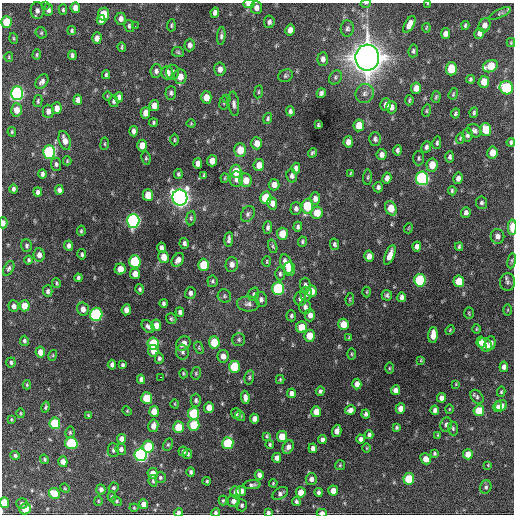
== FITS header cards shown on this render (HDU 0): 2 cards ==
NAXIS1  =                  512 / Axis length
NAXIS2  =                  512 / Axis length

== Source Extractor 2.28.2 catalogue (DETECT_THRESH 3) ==
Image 512 x 512 px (HDU 0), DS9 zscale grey, 1 PNG px = 1 image px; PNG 516 x 516 px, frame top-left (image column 1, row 512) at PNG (2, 3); each listed source drawn as its Kron ellipse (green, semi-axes under 4 px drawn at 4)
Background 1050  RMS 34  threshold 102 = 3 sigma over >= 5 px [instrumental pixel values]
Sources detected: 372; all 372 listed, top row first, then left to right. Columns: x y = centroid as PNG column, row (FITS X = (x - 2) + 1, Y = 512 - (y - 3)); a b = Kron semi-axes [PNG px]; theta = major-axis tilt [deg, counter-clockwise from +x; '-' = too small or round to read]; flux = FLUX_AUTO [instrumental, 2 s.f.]
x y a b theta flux
366 3 5 3 - 1.8e+03
428 3 4 3 - 1.6e+03
249 4 5 3 - 1.9e+04
45 5 2 2 - 1.9e+03
75 8 5 4 - 1.7e+04
256 8 6 5 - 1.2e+04
48 10 6 5 - 8.6e+03
63 10 5 4 - 3.3e+03
37 11 8 6 -89 8.9e+03
215 13 5 4 - 9.4e+03
500 13 12 4 26 4.9e+03
104 14 6 5 - 6.1e+04
121 19 6 5 - 1.1e+04
101 20 5 4 - 1.4e+04
7 22 6 5 - 6.4e+04
269 22 6 5 - 6.3e+03
409 24 9 4 60 1.7e+04
171 25 6 4 85 3.5e+03
465 25 4 3 - 3.8e+03
484 25 7 5 68 1.3e+04
129 26 6 5 - 4.8e+03
135 26 2 2 - 2.7e+03
426 28 5 3 - 2.4e+03
347 29 8 6 86 6.2e+03
290 30 5 5 - 1.5e+04
72 31 4 4 - 3.7e+03
41 33 6 5 - 3.4e+03
479 33 5 5 - 1.1e+04
445 34 5 4 - 1.3e+04
221 36 9 4 84 5.7e+03
14 38 6 3 -71 2.8e+03
97 38 6 4 89 1.2e+04
511 43 4 4 - 2.4e+03
190 45 6 5 - 9.3e+03
122 47 4 2 - 2.8e+03
413 51 6 5 - 4.0e+03
178 52 6 5 - 3.6e+03
37 55 5 4 - 2.8e+03
72 55 5 3 - 5.2e+03
9 57 5 4 - 2.5e+03
367 58 13 12 - 3.8e+06
323 59 7 5 87 9.1e+03
490 66 7 6 - 5.3e+04
220 69 7 5 85 1.3e+04
451 69 6 5 - 6.4e+04
156 71 7 5 86 7.3e+03
173 72 7 6 - 6.8e+03
167 73 7 6 - 2.1e+04
106 75 4 3 - 4.1e+03
180 76 7 6 - 2.3e+04
286 76 7 6 - 4.7e+03
335 77 8 6 56 5.6e+03
470 79 4 3 - 3.6e+03
42 81 8 5 54 9.0e+03
484 82 6 5 - 2.9e+04
416 88 5 5 - 1.9e+04
506 88 7 6 - 1.8e+05
259 92 6 3 82 3.0e+03
17 93 7 6 - 5.2e+05
171 93 7 5 88 5.6e+03
321 93 5 4 - 6.6e+03
365 93 10 9 - 1.2e+04
453 94 6 3 69 2.9e+03
107 96 5 3 - 2.0e+03
119 97 5 4 - 8.4e+03
206 97 6 5 - 2.4e+04
436 97 6 3 74 3.1e+03
226 99 4 3 - 2.2e+03
78 100 5 4 - 1.2e+04
409 100 5 3 - 2.9e+03
38 101 6 3 77 3.6e+03
114 101 6 4 -79 3.9e+03
224 103 7 3 82 2.7e+03
234 104 12 5 -84 7.8e+03
386 104 6 5 - 1.0e+04
154 106 5 5 - 1.8e+04
391 107 6 5 - 9.4e+03
57 108 6 5 - 1.7e+04
16 110 6 5 - 2.3e+04
48 111 6 5 - 1.1e+04
290 111 5 4 - 6.1e+03
426 111 6 4 74 3.0e+03
474 112 5 4 - 4.0e+03
145 113 6 4 88 1.8e+04
455 113 5 3 - 3.7e+03
268 118 6 4 72 3.9e+03
153 123 4 3 - 3.7e+03
191 123 4 4 - 2.1e+03
318 125 4 3 - 3.0e+03
359 125 6 5 - 3.3e+04
486 129 6 5 - 5.7e+04
134 131 5 4 - 9.4e+03
474 131 7 6 - 7.9e+03
12 132 5 3 - 3.1e+03
467 135 7 5 83 6.5e+03
460 138 5 4 - 2.8e+03
375 139 6 5 - 6.3e+03
65 140 10 5 -72 1.7e+04
174 140 6 3 -90 2.5e+03
348 142 5 4 - 1.4e+04
511 142 4 3 - 4.2e+03
257 143 6 5 - 1.9e+04
437 143 6 4 77 4.4e+03
105 144 6 3 83 2.4e+03
142 145 6 5 - 2.8e+04
426 147 6 5 - 5.5e+03
240 150 6 6 - 3.9e+04
397 150 5 4 - 5.7e+03
49 152 6 6 - 2.9e+05
312 153 5 3 - 4.0e+03
492 153 6 5 - 2.6e+04
382 154 5 5 - 1.1e+04
450 157 6 4 89 5.6e+03
146 158 7 4 -82 3.4e+03
419 158 7 5 -90 4.1e+03
67 161 4 3 - 2.8e+03
212 161 5 5 - 2.1e+04
198 163 5 4 - 1.2e+04
56 164 6 5 - 4.9e+03
259 165 6 5 - 2.0e+04
432 165 6 5 - 3.3e+04
296 168 5 4 - 9.6e+03
236 171 7 5 -87 4.7e+04
42 174 4 3 - 5.1e+03
178 174 5 4 - 3.9e+03
351 174 4 3 - 2.9e+03
204 175 4 2 - 2.3e+03
292 176 6 5 - 6.8e+03
368 177 8 3 85 2.9e+03
225 178 4 4 - 2.4e+03
387 178 5 4 - 1.1e+04
422 178 7 6 - 4.4e+05
458 178 5 4 - 1.1e+04
236 179 8 6 89 1.3e+04
246 180 7 6 - 2.5e+04
274 185 5 5 - 1.4e+04
378 187 5 4 - 6.0e+03
13 189 4 4 - 5.2e+03
59 190 5 4 - 8.3e+03
452 191 5 4 - 3.8e+03
38 192 4 4 - 7.1e+03
148 195 6 5 - 3.7e+04
180 198 8 7 - 1.5e+06
266 198 6 5 - 7.9e+04
315 199 6 5 - 1.1e+04
272 203 6 5 - 1.2e+04
481 203 6 5 - 5.3e+03
307 206 7 5 79 1.1e+05
296 208 6 5 - 7.5e+03
391 208 7 5 -68 3.5e+04
466 212 5 5 - 7.1e+03
317 213 6 5 - 3.4e+04
248 214 8 6 62 6.9e+03
191 218 7 4 82 3.7e+03
133 221 7 6 - 6.0e+05
3 223 5 4 - 1.0e+04
268 227 6 4 86 6.2e+03
298 227 5 4 - 5.1e+03
512 227 8 3 90 3.7e+04
409 228 5 3 - 1.8e+03
81 231 5 3 - 3.5e+03
282 234 6 5 - 3.9e+04
497 236 7 7 - 1.1e+04
229 239 7 3 84 6.3e+03
302 242 5 4 - 3.8e+03
184 243 5 4 - 5.9e+03
334 244 6 4 -76 4.8e+03
27 246 6 5 - 4.9e+03
69 246 5 4 - 7.9e+03
273 246 7 4 -71 3.7e+03
417 246 5 4 - 1.0e+04
459 247 4 3 - 3.4e+03
161 248 5 4 - 7.4e+03
82 254 5 4 - 4.7e+03
39 255 7 5 -87 1.2e+04
390 255 10 4 68 1.9e+04
369 256 5 4 - 1.3e+04
164 257 6 5 - 2.6e+04
29 260 4 3 - 4.0e+03
178 260 7 5 55 1.2e+04
135 261 6 5 - 1.6e+05
267 261 5 4 - 2.8e+03
512 261 8 4 81 3.3e+03
232 264 7 6 - 1.0e+04
286 264 10 5 -69 2.5e+04
204 265 6 5 - 7.8e+04
9 268 8 5 61 4.9e+03
120 269 5 5 - 2.4e+04
290 269 7 5 -84 5.2e+04
135 274 5 5 - 1.6e+04
280 274 7 5 -87 4.5e+03
78 278 4 3 - 4.8e+03
420 280 6 6 - 1.9e+05
212 281 6 5 - 4.4e+03
459 281 6 5 - 4.9e+04
507 282 8 7 - 6.9e+03
57 283 5 3 - 2.9e+03
305 285 7 5 -87 6.2e+03
140 289 5 4 - 4.2e+03
278 289 6 6 - 2.0e+05
48 291 6 5 - 6.7e+03
311 291 6 5 - 2.2e+04
367 292 5 3 - 2.2e+03
190 293 6 5 - 7.4e+03
254 294 7 5 72 4.2e+03
306 294 7 5 -86 8.8e+03
387 295 5 5 - 5.0e+03
224 296 7 6 - 4.8e+03
402 297 5 4 - 8.5e+03
261 299 7 6 - 7.2e+03
300 299 7 6 - 7.5e+03
350 299 6 4 82 2.6e+03
164 303 4 3 - 5.1e+03
248 304 11 7 -4 9.0e+03
14 306 6 5 - 9.0e+03
25 306 5 5 - 3.4e+04
305 307 7 6 - 8.0e+03
83 309 6 5 - 1.4e+04
126 310 5 4 - 1.3e+04
508 310 5 3 - 2.2e+03
180 312 4 4 - 6.6e+03
469 313 6 4 -86 3.1e+03
96 314 6 6 - 3.0e+05
310 315 6 5 - 1.3e+04
291 316 5 5 - 4.4e+03
171 319 5 4 - 3.6e+03
343 324 6 5 - 3.4e+04
156 325 5 5 - 2.1e+04
148 326 7 5 -48 7.6e+03
301 327 6 5 - 3.9e+04
476 329 5 3 - 2.2e+03
450 330 5 3 - 2.2e+03
433 335 8 5 87 2.6e+04
309 336 6 5 - 3.7e+04
349 338 4 3 - 2.2e+03
239 340 6 6 - 4.4e+03
24 341 5 4 - 5.2e+03
214 342 6 5 - 5.4e+04
481 342 5 4 - 1.6e+04
183 343 8 6 48 1.6e+04
490 343 7 5 83 9.1e+03
153 344 6 5 - 1.1e+05
485 345 7 6 - 2.5e+04
199 348 6 4 -67 2.8e+03
153 351 6 5 - 2.0e+04
40 352 5 5 - 1.9e+04
182 352 7 6 - 5.7e+03
352 354 6 3 -90 2.6e+03
53 355 5 3 - 2.2e+03
223 356 6 5 - 1.6e+04
159 358 5 4 - 4.8e+03
421 360 4 4 - 2.2e+03
11 362 5 5 - 4.6e+03
112 365 5 4 - 7.2e+03
123 365 4 3 - 4.0e+03
234 367 6 5 - 8.8e+04
504 367 5 4 - 9.0e+03
389 368 5 3 - 2.5e+03
183 373 5 4 - 2.8e+03
196 373 6 5 - 3.3e+03
161 377 3 2 - 1.6e+04
249 377 7 4 79 3.7e+03
141 379 4 4 - 7.1e+03
280 379 4 3 - 2.7e+03
357 384 5 4 - 1.5e+04
456 384 3 3 - 1.8e+03
27 385 4 3 - 2.7e+03
396 390 5 4 - 1.1e+04
320 391 5 4 - 5.2e+03
501 392 5 4 - 3.0e+03
291 393 5 4 - 9.7e+03
245 397 7 4 -84 9.2e+03
477 397 8 5 -50 5.1e+03
147 398 6 5 - 7.4e+04
441 398 5 4 - 1.0e+04
196 400 6 5 - 5.9e+03
175 404 5 3 - 1.9e+03
501 406 6 5 - 1.3e+04
45 407 5 4 - 3.6e+03
209 407 5 5 - 2.0e+04
498 407 5 4 - 6.0e+03
400 409 5 5 - 1.8e+04
449 409 4 3 - 1.8e+03
350 410 5 4 - 1.2e+04
435 410 4 4 - 7.1e+03
127 411 5 4 - 2.5e+03
154 411 5 5 - 3.1e+04
479 411 5 5 - 5.4e+04
316 412 5 5 - 2.6e+04
20 413 5 3 - 2.3e+03
194 414 6 5 - 1.4e+05
236 414 5 5 - 4.3e+03
366 414 4 3 - 6.0e+03
88 415 4 3 - 3.0e+03
240 416 5 4 - 3.9e+03
11 419 4 3 - 2.3e+03
254 419 5 4 - 1.3e+04
55 423 6 5 - 1.2e+05
446 424 7 6 - 6.5e+03
194 425 6 5 - 8.8e+04
153 426 6 5 - 1.7e+04
178 427 5 5 - 5.3e+04
397 427 3 3 - 3.5e+03
453 428 7 5 -85 4.2e+03
337 431 6 4 74 1.3e+04
70 432 6 4 77 3.4e+03
369 435 4 4 - 5.4e+03
438 435 4 3 - 2.2e+03
267 436 4 3 - 2.7e+03
282 436 5 5 - 4.0e+04
122 439 5 4 - 1.4e+04
361 439 4 4 - 7.8e+03
322 440 4 4 - 7.7e+03
71 443 6 6 - 1.5e+05
228 443 6 5 - 1.5e+05
270 444 4 4 - 3.4e+03
168 445 6 4 62 3.5e+03
148 447 6 5 - 8.4e+04
288 447 7 5 64 1.1e+04
313 448 5 4 - 1.0e+04
367 448 4 3 - 1.8e+03
121 449 5 5 - 7.5e+03
113 450 7 6 - 5.8e+03
183 451 5 4 - 7.2e+03
434 453 3 3 - 3.5e+03
188 454 5 4 - 4.1e+03
468 454 5 5 - 2.4e+04
15 455 4 4 - 4.7e+03
141 455 6 6 - 5.7e+05
277 458 5 4 - 1.1e+04
44 459 5 4 - 3.5e+03
426 459 6 5 - 1.8e+04
63 462 5 4 - 1.6e+04
340 465 5 5 - 3.1e+03
488 465 4 4 - 2.0e+03
191 472 4 3 - 5.2e+03
153 473 5 5 - 2.2e+04
259 475 5 4 - 9.9e+03
160 477 5 5 - 4.3e+03
311 479 6 5 - 8.8e+03
409 479 5 5 - 7.7e+04
153 481 6 4 -80 3.1e+03
207 481 4 4 - 3.2e+03
273 483 4 3 - 2.3e+03
252 485 8 4 5 6.7e+03
486 487 7 5 74 5.6e+03
65 488 5 4 - 2.4e+03
113 488 5 4 - 3.8e+03
101 489 5 4 - 8.2e+03
241 491 5 5 - 1.6e+04
333 491 5 5 - 1.9e+04
236 492 6 5 - 1.1e+04
301 492 5 5 - 2.5e+04
318 492 4 3 - 5.2e+03
280 493 8 5 33 6.6e+03
54 494 6 5 - 4.5e+04
112 496 5 4 - 2.6e+03
98 501 5 4 - 2.6e+03
116 501 5 4 - 2.9e+03
223 501 5 3 - 2.8e+03
233 501 6 6 - 1.2e+04
296 501 4 4 - 4.4e+03
4 503 5 5 - 4.7e+04
22 503 5 5 - 5.0e+03
144 504 5 4 - 1.8e+04
242 505 6 5 - 4.4e+03
134 508 4 4 - 2.3e+03
25 509 6 5 - 4.0e+04
179 513 4 4 - 9.8e+03
216 513 4 4 - 4.9e+03
268 513 4 3 - 6.4e+03
322 513 5 3 - 1.6e+04
At the frame edge (FLAGS 8, measured only in part): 10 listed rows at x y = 366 3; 428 3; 249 4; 3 223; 512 227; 4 503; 179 513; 216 513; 268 513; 322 513